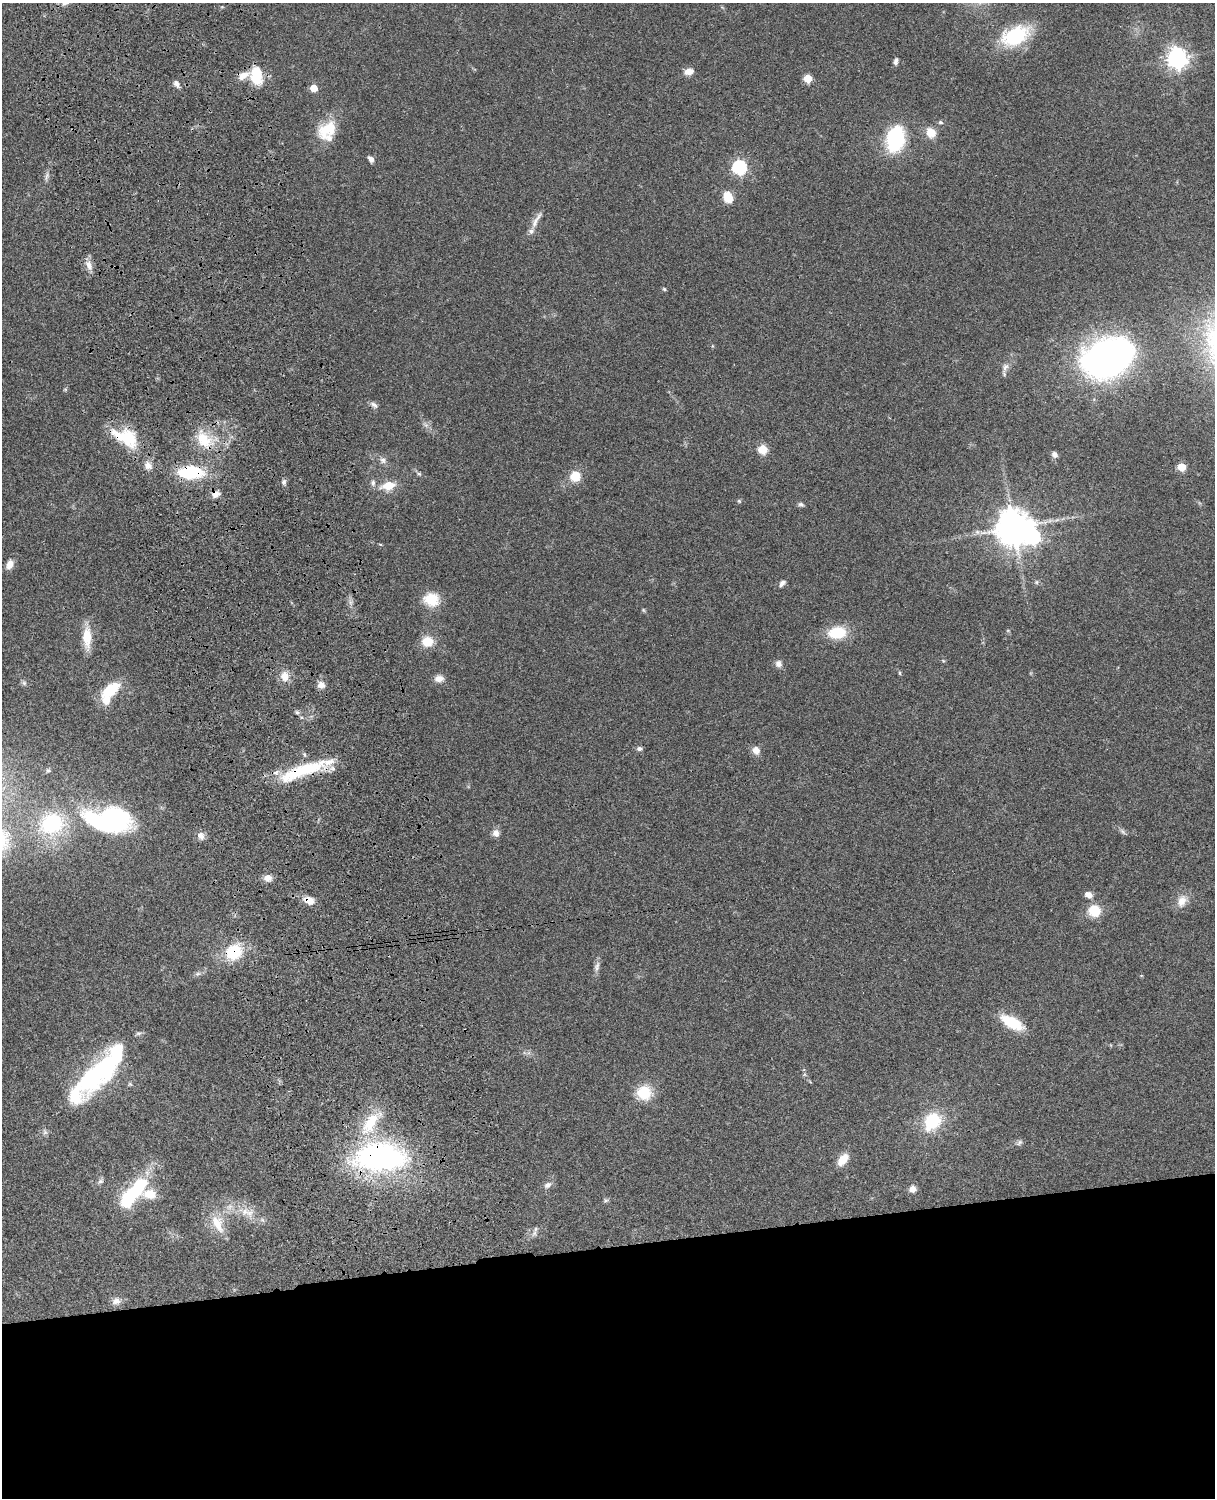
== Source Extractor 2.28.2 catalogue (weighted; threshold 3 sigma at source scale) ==
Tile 11 of 4 x 3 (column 3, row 3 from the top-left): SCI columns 2545-3757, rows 277-1772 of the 5088 x 4927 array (HDU 1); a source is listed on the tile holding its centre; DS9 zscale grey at full resolution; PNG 1217 x 1500 px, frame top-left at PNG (2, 3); no overlay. Shown black and unused: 17% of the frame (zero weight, under 3 of 4 exposures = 6% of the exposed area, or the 3 px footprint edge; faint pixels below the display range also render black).
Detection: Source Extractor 2.28.2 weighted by HDU 2 'WHT'; one run over the whole footprint, this tile lists its part. Background 0.0782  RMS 0.0058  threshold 0.026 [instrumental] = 3 sigma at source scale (4.5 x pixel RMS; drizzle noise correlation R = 1.50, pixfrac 1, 0.05/0.05 arcsec/px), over >= 5 px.
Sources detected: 105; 5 inside a brighter object's white glare — not listed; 7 inside a brighter listed object's ellipse — not listed separately; the other 93 listed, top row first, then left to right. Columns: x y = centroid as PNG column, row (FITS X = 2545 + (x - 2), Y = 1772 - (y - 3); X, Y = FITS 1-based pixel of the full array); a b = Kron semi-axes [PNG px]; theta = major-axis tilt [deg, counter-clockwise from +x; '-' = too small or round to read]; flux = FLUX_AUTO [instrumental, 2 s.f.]
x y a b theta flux
1015 36 23 14 24 50
1177 58 7 7 - 370
896 61 8 5 77 1.8
689 72 12 8 11 3.9
243 75 15 8 31 5.7
256 76 20 12 -86 17
808 78 5 5 - 15
176 84 9 6 -64 2.3
314 88 5 5 - 11
941 122 7 5 -3 1
327 130 28 18 41 18
931 133 15 12 -55 6.8
895 139 22 15 78 50
371 159 8 6 -48 2.2
739 167 6 6 - 100
46 176 13 4 79 1.8
728 197 13 10 -68 8.4
535 222 23 7 68 4.8
89 265 13 8 -71 4.3
664 289 5 4 - 0.89
1108 358 31 23 25 350
1005 367 12 7 60 2.5
65 389 6 4 -18 0.65
374 405 12 6 -37 2
129 438 20 14 -62 23
204 440 27 17 -52 18
763 449 5 5 - 27
1054 454 7 6 - 2.2
383 460 9 7 -55 2.2
148 465 11 9 -47 4
1182 467 5 5 - 18
191 472 23 11 -1 39
419 474 6 4 -2 0.86
575 476 12 12 - 9
284 482 8 6 80 1.5
373 483 9 6 90 1.7
388 485 14 9 13 9.7
215 494 11 8 19 3.5
739 501 5 4 - 0.67
801 504 8 5 -24 1.3
1014 527 11 11 - 1100
380 544 5 3 - 0.47
10 564 10 7 67 4.8
1036 582 6 5 - 0.99
782 583 10 6 46 2
431 599 18 16 -13 13
643 610 6 4 -70 0.67
837 633 21 14 7 18
87 637 28 10 -89 11
427 642 12 10 -2 10
778 664 9 9 - 2.7
899 673 6 4 -89 0.67
284 676 12 10 -83 6.3
439 679 11 8 6 4.1
24 683 6 6 - 1.1
321 685 8 8 - 3.8
110 690 19 10 36 22
297 712 6 5 - 1.1
639 749 7 6 - 1.6
756 750 9 8 - 4.5
48 770 6 5 - 0.9
302 771 64 14 20 36
51 823 21 18 22 50
113 823 51 19 -7 100
1123 832 10 5 -45 1.4
496 833 9 8 - 3.3
201 836 10 7 -64 3.2
268 878 10 8 1 4.1
1088 895 8 6 -19 3.5
309 900 11 7 -21 7.1
1182 901 16 11 66 6.3
1094 911 14 14 - 11
234 952 17 15 33 24
597 966 15 7 76 2.6
198 974 8 5 19 1.5
1012 1022 21 9 -29 25
100 1072 58 21 49 90
644 1093 14 14 - 18
932 1121 19 15 45 26
371 1122 40 15 52 24
1019 1142 9 5 46 1.5
380 1157 54 28 0 140
843 1159 13 8 51 9.2
101 1181 8 6 16 1.5
548 1185 10 7 33 2.6
136 1189 38 16 43 34
913 1189 8 7 - 3.4
606 1200 7 5 -27 0.96
230 1207 10 6 38 2.9
245 1212 13 10 12 5.8
217 1224 28 13 -65 12
534 1233 9 6 54 2
116 1301 13 9 14 3.4
Overlapping masked pixels (flux is a lower limit): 8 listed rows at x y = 204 440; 191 472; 215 494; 302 771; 309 900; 234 952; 100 1072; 380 1157